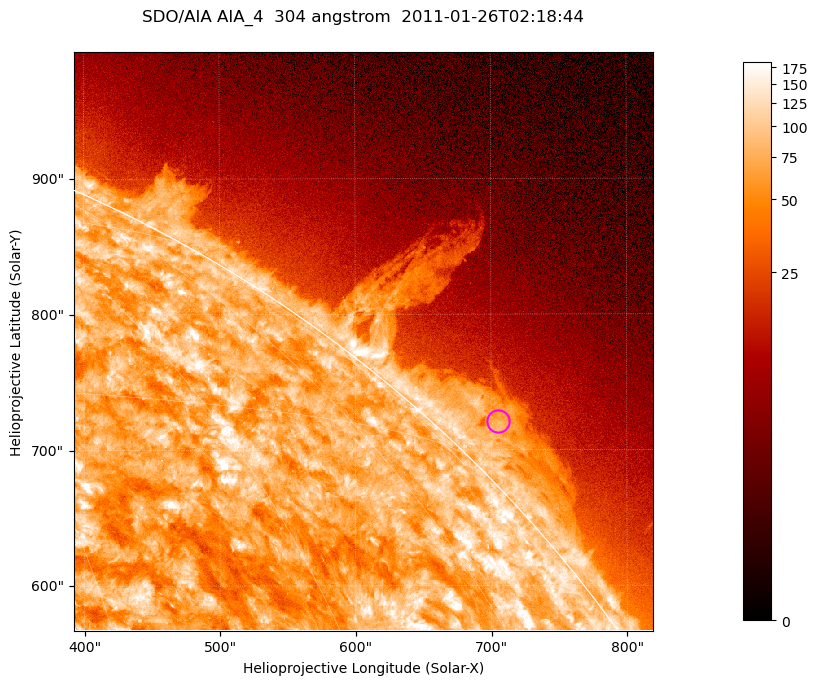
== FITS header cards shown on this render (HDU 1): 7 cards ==
TELESCOP= 'SDO/AIA '           / For AIA: SDO/AIA
INSTRUME= 'AIA_4   '           / For AIA: AIA_ATA1, AIA_ATA2, AIA_ATA3 or AIA_AT
WAVELNTH=                  304 / [angstrom] Wavelength
WAVEUNIT= 'angstrom'           / Wavelength unit: angstrom
DATE-OBS= '2011-01-26T02:18:44.126' / [ISO] Date when observation started; ISO 8
CTYPE1  = 'HPLN-TAN'           / CTYPE1; Typically HPLN
CTYPE2  = 'HPLT-TAN'           / CTYPE2; Typically HPLT

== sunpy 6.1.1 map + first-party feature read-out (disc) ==
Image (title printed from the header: SDO/AIA AIA_4  304 angstrom  2011-01-26T02:18:44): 711 x 711 px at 0.6 arcsec/px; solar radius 975 arcsec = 1624 px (partial field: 2.6% of the solar disc is inside the frame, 42% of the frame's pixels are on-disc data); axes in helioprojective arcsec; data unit not stated in the header (colour bar unlabelled)
Orientation: roll -0.132 deg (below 1 deg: not rotated)
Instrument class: DISC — disc imager (sunpy class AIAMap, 304 A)
Bright regions (active regions / flare kernels): reference = the on-disc median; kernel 7 px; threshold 5 sigma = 122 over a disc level ~74.2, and >= 1.15x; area >= 505 px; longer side >= 9 px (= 5.4 arcsec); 0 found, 0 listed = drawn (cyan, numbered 1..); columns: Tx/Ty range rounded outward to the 2 arcsec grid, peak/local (2 s.f.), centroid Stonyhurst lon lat
Off-limb structures (1.02-1.3 R_sun): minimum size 252 px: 4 found; the strongest spans PA ~310..320 deg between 1.02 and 1.06 R_sun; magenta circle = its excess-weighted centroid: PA ~315 deg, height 1.03 R_sun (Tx ~704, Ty ~722 arcsec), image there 2.7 x the reference